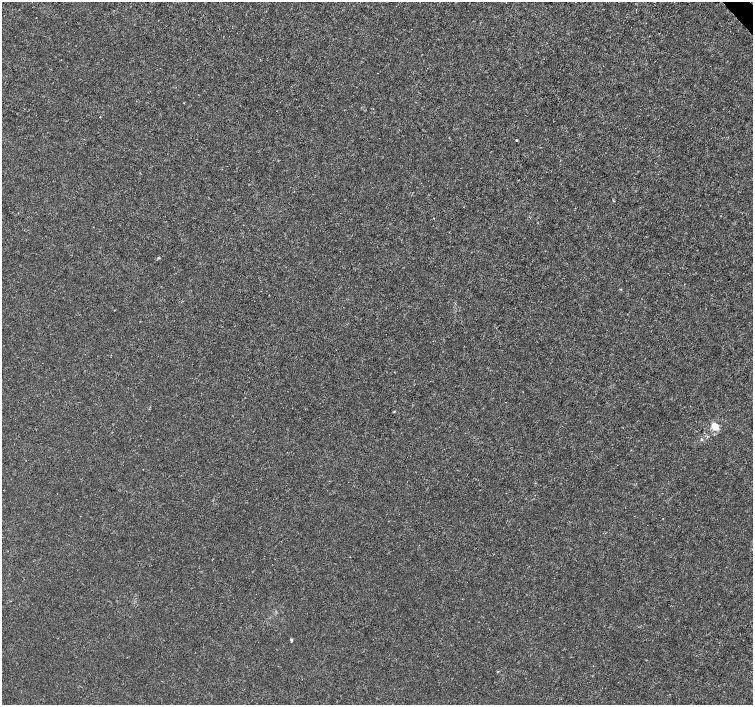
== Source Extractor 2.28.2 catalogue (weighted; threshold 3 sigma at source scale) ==
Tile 10 of 4 x 4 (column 2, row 3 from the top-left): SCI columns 1507-3007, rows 1615-3019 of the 6011 x 5972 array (HDU 1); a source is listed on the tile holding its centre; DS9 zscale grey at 2 x 2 block average (1 PNG px = mean of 2 x 2 image px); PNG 755 x 707 px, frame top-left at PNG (2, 2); no overlay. Shown black and unused: <1% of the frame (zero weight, under 3 of 4 exposures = <1% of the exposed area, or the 3 px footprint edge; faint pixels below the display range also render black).
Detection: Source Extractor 2.28.2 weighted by HDU 2 'WHT'; one run over the whole footprint, this tile lists its part. Background -4.75e-05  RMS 0.0012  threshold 0.00545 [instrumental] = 3 sigma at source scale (4.5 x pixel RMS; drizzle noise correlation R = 1.50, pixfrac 1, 0.0396/0.0396 arcsec/px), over >= 5 px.
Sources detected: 8; all 8 listed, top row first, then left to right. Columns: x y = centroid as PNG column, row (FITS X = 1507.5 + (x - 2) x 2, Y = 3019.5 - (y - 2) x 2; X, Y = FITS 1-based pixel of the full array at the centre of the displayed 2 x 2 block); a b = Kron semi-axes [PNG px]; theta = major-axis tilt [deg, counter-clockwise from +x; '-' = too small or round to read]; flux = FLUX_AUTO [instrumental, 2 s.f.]
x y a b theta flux
184 103 2 2 - 0.13
516 140 2 2 - 0.63
158 258 3 2 - 0.28
394 411 3 3 - 0.22
715 426 7 6 - 4.4
702 439 4 3 - 0.3
291 640 5 2 - 0.3
498 671 3 2 - 0.16